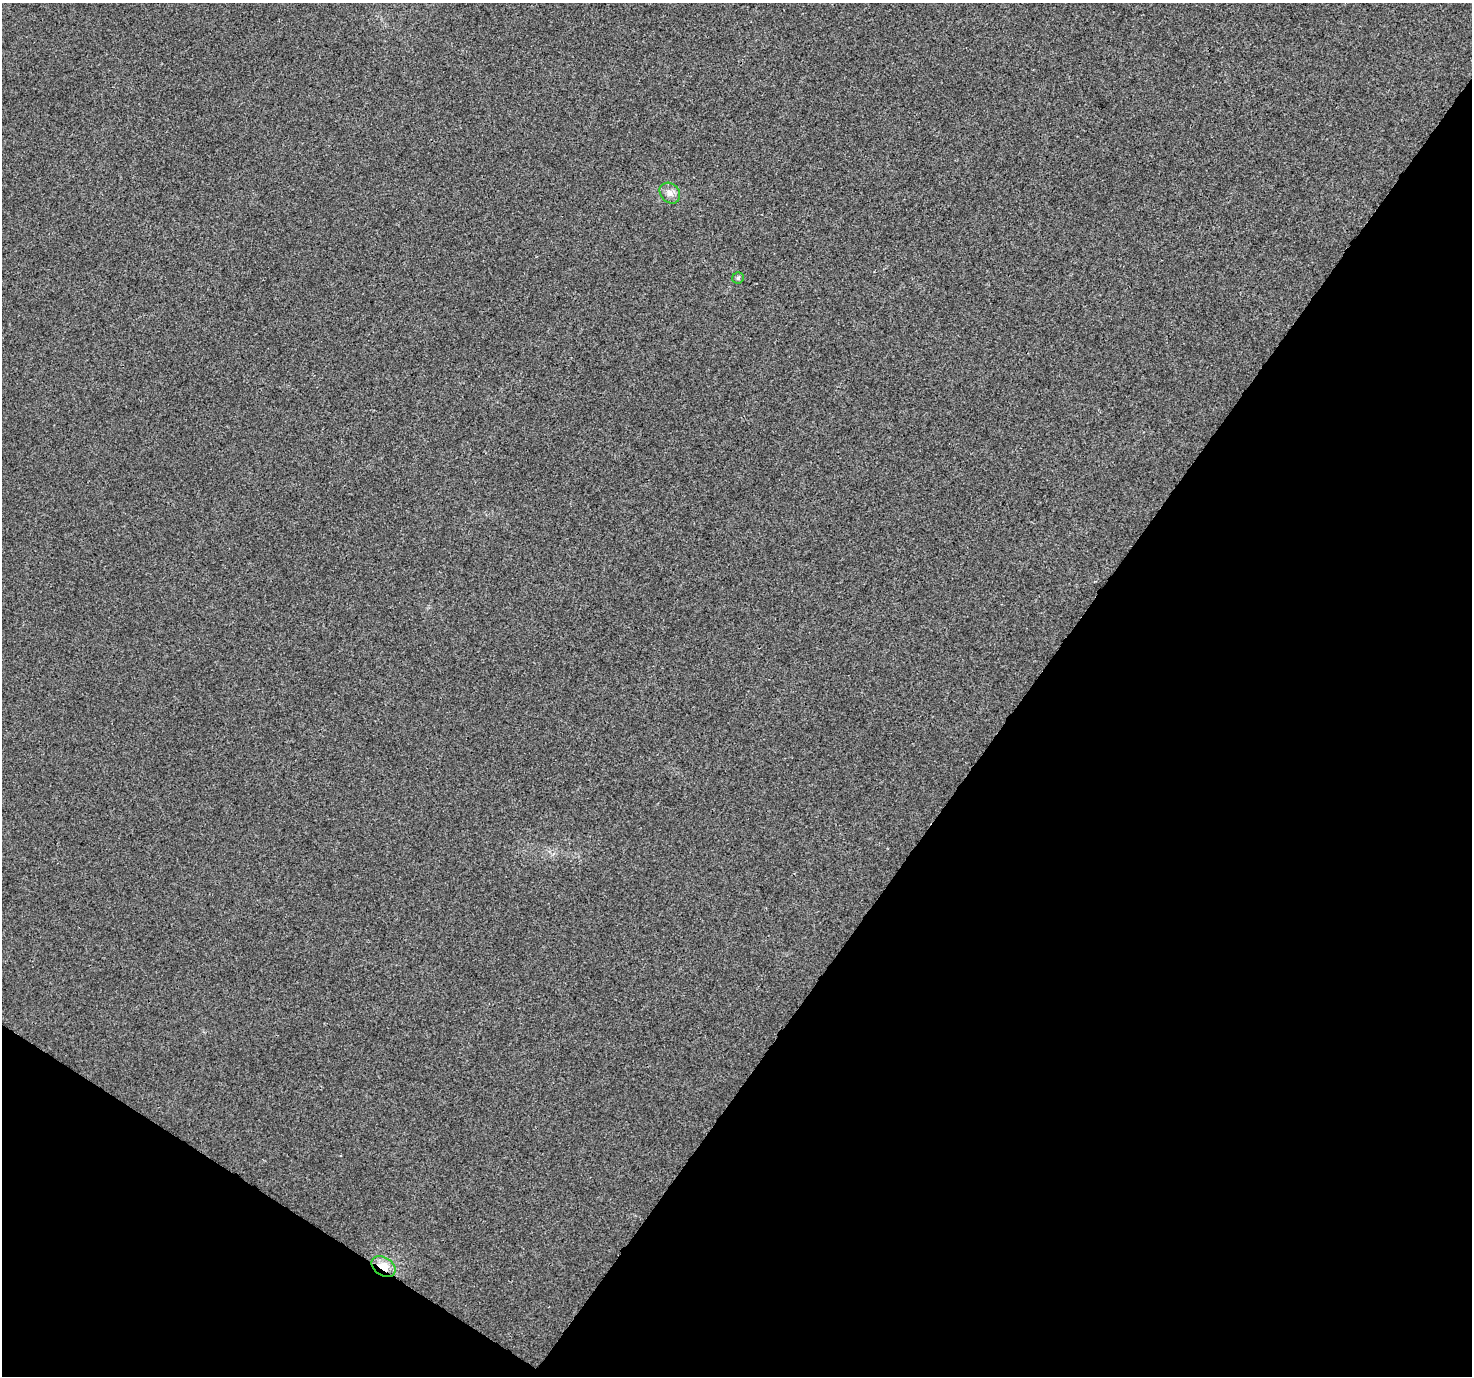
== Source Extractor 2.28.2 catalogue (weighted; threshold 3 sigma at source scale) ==
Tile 15 of 4 x 4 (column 3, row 4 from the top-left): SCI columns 2976-4445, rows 234-1607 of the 5958 x 6028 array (HDU 1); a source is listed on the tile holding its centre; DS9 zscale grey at full resolution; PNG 1474 x 1378 px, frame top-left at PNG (2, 3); each listed source drawn as its Kron ellipse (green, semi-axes under 4 px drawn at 4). Shown black and unused: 35% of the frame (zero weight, under 3 of 4 exposures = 5% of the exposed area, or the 3 px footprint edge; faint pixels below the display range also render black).
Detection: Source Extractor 2.28.2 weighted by HDU 2 'WHT'; one run over the whole footprint, this tile lists its part. Background 0.00295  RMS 0.0026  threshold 0.0118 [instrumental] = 3 sigma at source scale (4.5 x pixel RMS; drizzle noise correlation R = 1.50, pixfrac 1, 0.0396/0.0396 arcsec/px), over >= 5 px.
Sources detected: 3; all 3 listed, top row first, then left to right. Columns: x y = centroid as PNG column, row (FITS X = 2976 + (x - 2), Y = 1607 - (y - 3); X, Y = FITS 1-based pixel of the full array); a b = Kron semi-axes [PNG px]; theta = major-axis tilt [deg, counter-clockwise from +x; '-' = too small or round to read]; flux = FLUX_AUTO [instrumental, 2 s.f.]
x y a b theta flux
670 193 11 9 -45 1.6
738 278 6 5 - 0.42
384 1267 13 9 -34 4.3
Overlapping masked pixels (flux is a lower limit): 1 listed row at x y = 384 1267